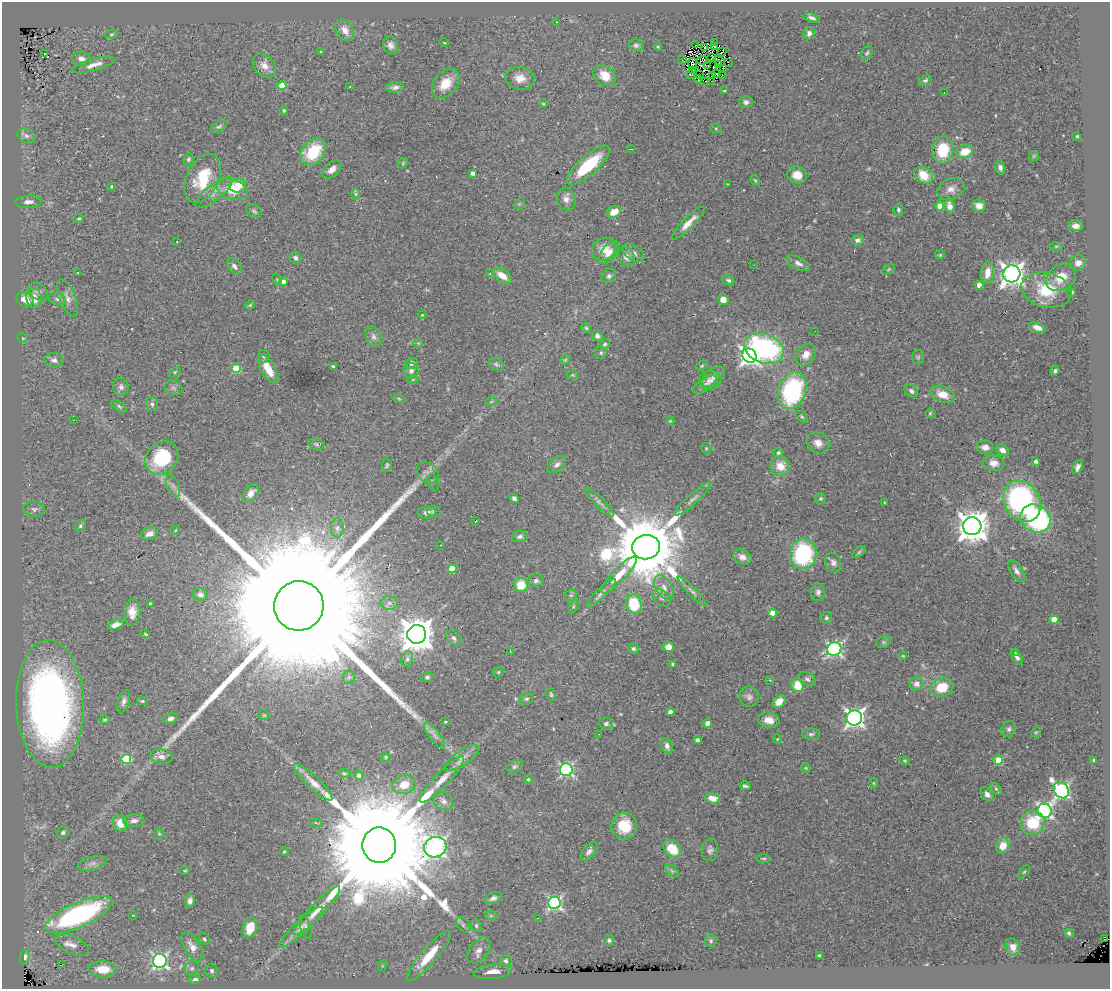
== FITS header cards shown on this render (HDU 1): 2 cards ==
NAXIS1  =                 1108
NAXIS2  =                  987

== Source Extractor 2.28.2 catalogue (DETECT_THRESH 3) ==
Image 1108 x 987 px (HDU 1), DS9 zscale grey, 1 PNG px = 1 image px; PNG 1112 x 991 px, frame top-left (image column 1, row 987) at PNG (2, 2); each listed source drawn as its Kron ellipse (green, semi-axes under 4 px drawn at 4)
Background 0.574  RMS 0.045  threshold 0.134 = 3 sigma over >= 5 px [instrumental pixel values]
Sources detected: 352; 2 with non-positive FLUX_AUTO (blend fragments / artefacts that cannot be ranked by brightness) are neither listed nor drawn; the other 350 listed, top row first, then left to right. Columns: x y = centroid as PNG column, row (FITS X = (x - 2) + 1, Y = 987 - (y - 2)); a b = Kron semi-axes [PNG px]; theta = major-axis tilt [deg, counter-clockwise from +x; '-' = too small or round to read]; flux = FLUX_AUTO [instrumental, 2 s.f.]
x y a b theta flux
812 18 8 4 -16 9.2
557 22 3 2 - 8.1
345 30 12 8 -55 23
809 33 6 5 - 11
112 34 6 4 6 4.3
444 42 5 3 - 2.4
715 43 3 2 - 2.1
391 45 9 7 -76 15
636 45 7 6 - 7.1
695 45 2 2 - 28
715 46 3 2 - 2.4
658 47 4 3 - 2.6
704 47 4 2 - 2.4
321 52 4 3 - 2.8
722 52 5 2 - 2.1
867 53 8 5 61 5.9
45 54 3 3 - 36
712 58 3 2 - 2.8
82 59 9 7 -18 17
682 60 4 2 - 8.8
702 60 5 3 - 1.2
719 61 6 4 -24 1.3
728 62 2 2 - 2.4
693 64 6 4 -81 2.6
718 64 2 2 - 2.5
93 65 22 6 15 26
264 66 13 10 -49 26
708 66 2 2 - 1.1
724 69 4 2 - 2.1
693 71 3 2 - 3.5
690 74 3 2 - 4.3
699 74 3 2 - 1.5
716 74 4 3 - 5.8
605 75 12 9 -39 44
712 75 3 2 - 2.6
722 75 2 2 - 3
520 78 14 11 -8 34
698 80 4 2 - 9.9
925 80 7 5 30 6.4
706 81 3 2 - 2.9
712 81 2 2 - 1.5
446 84 17 11 51 60
282 86 4 4 - 95
350 86 3 2 - 1.8
395 87 9 5 9 11
724 91 4 3 - 5.1
944 92 3 2 - 3.3
746 102 7 6 - 9.5
543 104 4 3 - 3.3
284 110 4 4 - 3.9
219 127 9 5 29 6.2
716 129 5 3 - 3.1
26 136 9 7 -28 11
1077 136 3 3 - 3.7
630 149 3 2 - 2
943 150 13 10 82 120
313 152 15 11 47 130
965 152 8 6 18 65
1034 156 5 5 - 3.6
189 159 6 5 - 5.5
403 163 5 4 - 3.5
588 165 27 9 41 170
1000 168 7 5 -70 11
332 170 11 6 43 20
473 173 4 4 - 14
797 175 10 8 -16 35
924 175 10 7 -27 69
203 178 26 16 64 130
755 180 5 3 - 3.4
727 184 2 2 - 2.1
238 185 8 7 - 74
111 187 3 3 - 4
232 189 16 9 -19 69
951 189 14 10 22 24
214 192 23 7 38 28
356 194 6 4 90 4
566 199 12 9 -67 20
28 202 13 6 5 16
519 204 6 4 43 4.3
940 206 4 4 - 35
949 206 6 5 - 29
979 206 7 6 - 23
898 210 6 5 - 5.6
254 211 9 6 -38 6.7
614 212 7 5 30 48
79 218 5 3 - 3.6
688 223 22 5 45 32
1075 226 7 5 -1 17
857 240 6 5 - 9.5
177 242 2 2 - 2.3
1056 246 6 4 1 4.7
604 249 13 11 34 40
609 252 13 7 52 24
634 253 12 7 -32 15
940 255 5 3 - 3.7
626 257 10 8 -58 17
295 258 6 5 - 8.7
798 263 12 6 -28 14
1078 263 8 7 - 22
754 265 2 2 - 1.6
234 266 9 5 -47 11
889 269 7 4 31 4
78 273 3 2 - 2.9
490 273 3 2 - 2.1
987 273 11 6 82 36
1012 274 8 8 - 2300
502 276 11 6 -36 37
609 276 7 6 - 8.8
1061 277 16 12 33 56
277 280 6 4 -68 4
728 280 6 4 -25 6.4
283 282 4 4 - 24
979 285 4 4 - 30
1046 290 25 17 -14 120
38 292 11 7 -37 13
1072 292 3 3 - 3.8
34 298 10 7 -77 30
67 298 20 8 -67 22
25 299 9 7 -31 36
57 299 9 5 -18 8.5
723 299 5 5 - 31
250 305 5 3 - 3.3
422 315 4 4 - 2.6
1037 327 8 5 -21 22
586 328 5 4 - 4.2
815 331 3 2 - 2.6
373 336 10 7 -66 13
597 336 6 5 - 9.6
23 338 5 5 - 3.7
418 343 5 3 - 2.3
605 344 5 4 - 4.9
764 348 20 14 -22 570
601 353 6 6 - 5.7
806 355 12 9 50 29
264 356 6 5 - 6.6
749 356 7 7 - 1300
918 357 7 6 - 6.1
54 360 9 7 -5 12
565 360 6 4 44 4.1
412 363 6 5 - 12
496 364 8 6 -29 6.8
702 366 6 4 22 4.1
333 367 4 3 - 8
236 368 4 4 - 110
268 369 16 7 -60 54
411 371 7 7 - 12
1055 371 5 3 - 6
175 372 6 4 45 3.6
573 375 5 4 - 3.2
713 377 13 8 39 16
413 379 5 3 - 3.1
710 380 11 9 6 16
705 385 14 6 31 14
121 387 9 8 - 12
173 388 9 7 -20 9.3
792 391 19 13 68 390
911 391 8 5 -45 8.9
943 394 12 8 -22 45
399 399 6 3 -20 3.4
491 402 6 4 20 3.6
152 404 7 5 -74 7.6
119 406 9 4 -35 5.5
930 413 5 4 - 4
802 417 7 3 -45 4.1
74 420 2 2 - 1.7
670 421 4 3 - 3
818 443 12 10 -30 23
316 444 8 5 -12 6.2
985 447 9 6 -5 17
706 448 5 5 - 3.8
1002 450 7 5 -34 18
778 453 5 5 - 7.7
162 458 18 15 47 170
1035 461 4 3 - 9.7
994 463 10 8 -7 24
387 465 7 4 83 4.7
557 465 11 6 39 11
780 466 9 9 - 43
1078 467 7 4 66 11
428 473 12 9 -40 18
433 482 8 5 -70 5.3
173 486 11 6 -67 12
251 493 10 6 51 18
514 498 5 4 - 7.5
821 498 5 5 - 4.8
693 499 24 5 42 17
1022 501 22 17 -58 590
599 502 19 5 -45 13
884 502 4 2 - 2.2
34 509 10 8 -7 11
434 511 7 5 -8 5.6
427 512 9 6 2 15
1035 519 15 13 -31 380
476 521 3 2 - 2.3
80 526 6 5 - 5.6
972 526 9 9 - 5100
337 528 10 6 89 11
176 530 4 3 - 2.2
149 534 9 6 15 22
520 536 8 5 9 9.5
441 545 2 2 - 1.8
646 547 14 12 6 39000
859 552 8 4 36 5.2
803 554 15 13 82 370
742 557 9 7 -24 21
833 563 10 7 -65 14
452 569 4 4 - 87
1016 571 12 6 -57 13
619 575 24 7 46 50
536 581 8 6 19 9.6
521 585 7 7 - 69
664 587 13 8 -59 22
692 591 20 4 -46 14
818 592 8 7 - 11
601 593 19 5 44 14
200 594 8 6 -13 12
571 595 6 5 - 6.1
662 598 10 7 -37 12
150 603 3 3 - 2.8
389 603 8 7 - 11
634 604 10 8 -74 120
299 606 25 24 - 360000
573 607 7 4 59 3.8
132 612 13 8 86 34
772 613 4 4 - 43
826 618 6 5 - 6
1054 619 4 4 - 46
116 625 8 4 18 18
145 634 5 3 - 3
417 634 9 9 - 6100
454 638 9 6 -48 9.5
883 642 7 5 21 5.4
668 647 5 5 - 34
633 649 6 5 - 6.8
834 649 7 6 - 650
510 652 2 2 - 2.2
1016 653 4 3 - 4.3
903 656 4 4 - 3
1017 657 8 4 -51 8.4
407 659 8 6 75 9.2
673 664 3 3 - 4.8
498 672 5 4 - 3.9
349 677 6 6 - 7.8
427 677 6 5 - 7.4
807 679 9 6 -32 9.1
770 680 3 2 - 2.4
917 684 7 6 - 20
797 685 7 6 - 62
942 687 11 9 21 78
551 694 6 4 -72 4.5
749 697 10 9 - 12
526 699 7 5 27 6
124 701 11 5 71 12
142 701 5 4 - 4.3
779 702 7 5 45 35
50 704 64 34 -88 1800
670 712 4 4 - 19
264 715 5 4 - 3.5
170 718 7 5 22 12
854 718 8 7 - 1300
105 720 5 3 - 3.8
769 720 11 7 -12 28
445 722 3 2 - 2.5
708 723 4 4 - 29
606 724 6 5 - 7.4
1009 729 8 7 - 10
1036 732 5 4 - 3.6
599 734 2 2 - 2.5
811 734 9 5 1 6.9
434 735 15 5 -54 15
777 739 5 4 - 3
697 740 4 3 - 9.5
667 746 8 5 -70 12
161 757 11 7 -12 14
385 757 5 4 - 3.8
462 758 20 7 34 23
126 759 5 5 - 180
998 760 5 4 - 100
1094 760 3 3 - 3.9
905 761 5 3 - 3.3
515 767 8 6 33 7.4
806 768 5 3 - 2.7
566 770 6 6 - 530
344 774 6 4 -2 3.8
359 775 4 4 - 14
442 779 31 7 46 44
528 779 4 3 - 4.6
313 782 26 6 -43 31
873 783 5 3 - 2.7
404 785 12 9 16 47
745 786 5 3 - 6.3
996 789 7 4 -53 5
1061 790 9 7 -50 740
987 794 8 5 -54 14
712 798 8 5 -11 29
444 801 10 8 -35 15
1045 811 7 7 - 720
134 821 10 6 5 12
120 823 8 7 - 36
316 823 6 4 -18 3.6
1033 823 12 11 - 120
624 826 13 13 - 92
63 833 6 5 - 7
159 834 5 5 - 3.8
379 845 18 17 - 160000
1003 846 7 6 - 42
435 847 11 10 - 1300
672 849 10 7 -42 77
710 850 11 8 81 12
589 851 11 6 52 11
284 852 4 4 - 3.7
763 858 7 3 -4 3.6
92 863 15 6 15 16
185 871 4 2 - 2.7
672 871 8 4 -45 6.5
1024 872 7 4 54 3.9
493 898 9 5 22 12
190 901 7 5 79 11
555 903 6 6 - 580
317 911 33 7 46 47
79 915 36 12 24 630
133 915 4 2 - 1.8
491 916 6 4 -18 4.6
537 918 3 2 - 24
463 925 8 5 -55 8.5
476 925 7 5 -76 5.4
301 927 29 6 43 34
306 927 12 5 -72 8.8
250 928 10 6 73 83
1069 933 4 3 - 5
204 939 6 5 - 6.2
1104 939 3 2 - 410
609 940 5 4 - 6.1
711 941 6 6 - 5.9
72 945 18 8 -24 25
192 947 16 8 -60 29
1013 947 9 7 -68 22
479 950 15 9 50 25
819 955 3 3 - 4.3
429 956 32 8 49 100
25 957 7 4 82 22
160 961 7 7 - 790
506 961 6 5 - 12
62 964 2 2 - 1.6
382 966 6 4 71 3.8
192 968 7 6 - 8.2
103 969 14 7 -1 56
212 971 7 6 - 8
493 972 19 7 5 38
195 980 6 4 6 9.3
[2 non-positive-flux detections neither listed nor drawn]